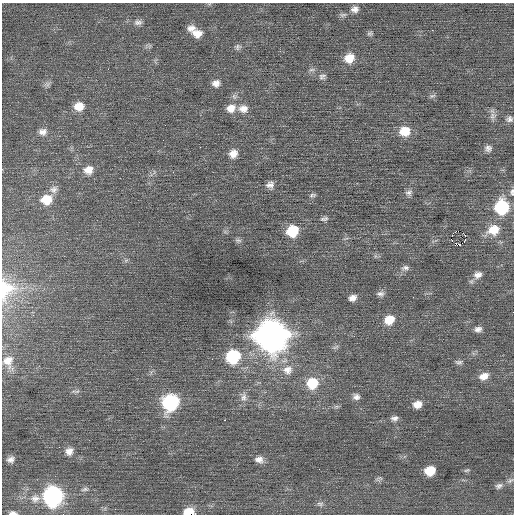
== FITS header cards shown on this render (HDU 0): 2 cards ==
NAXIS1  =                  512 / Axis length
NAXIS2  =                  512 / Axis length

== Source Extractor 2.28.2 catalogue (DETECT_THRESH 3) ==
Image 512 x 512 px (HDU 0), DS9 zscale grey, 1 PNG px = 1 image px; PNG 516 x 516 px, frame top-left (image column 1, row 512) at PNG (2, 3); no overlay
Background 0.0508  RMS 0.72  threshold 2.15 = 3 sigma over >= 5 px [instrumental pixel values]
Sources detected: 79; all 79 listed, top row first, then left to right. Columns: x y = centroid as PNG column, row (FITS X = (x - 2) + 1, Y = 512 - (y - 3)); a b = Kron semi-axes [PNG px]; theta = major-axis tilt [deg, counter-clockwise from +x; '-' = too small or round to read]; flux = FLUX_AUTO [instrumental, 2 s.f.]
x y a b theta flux
355 9 10 8 12 250
343 15 9 5 6 130
138 22 12 7 -2 220
191 28 12 8 9 320
432 30 2 2 - 150
370 33 8 6 9 100
197 34 13 11 -5 490
149 46 7 4 71 89
238 47 9 7 43 140
349 58 11 10 - 730
312 70 9 4 1 110
322 76 10 7 19 160
216 83 9 8 - 280
47 84 9 7 16 150
432 96 9 5 18 110
79 106 11 10 - 620
231 108 12 10 24 480
243 109 13 10 4 400
493 116 11 8 63 230
509 119 9 8 - 170
405 131 12 10 7 850
43 132 11 9 7 290
488 148 9 8 - 190
233 154 10 9 - 400
88 170 12 10 22 490
270 185 9 9 - 240
53 189 12 10 15 270
512 192 11 5 89 140
409 193 10 8 13 180
312 195 9 5 11 100
46 199 12 10 12 890
502 207 11 10 - 3500
324 219 11 5 13 130
493 230 16 12 26 980
292 231 10 10 - 1600
465 235 3 2 - 950
451 239 3 2 - 650
238 240 10 5 -13 110
465 240 3 2 - 96
456 244 4 2 - 83
126 260 7 4 19 78
405 268 11 6 9 180
478 275 12 9 14 330
6 290 32 24 79 2000
380 294 10 7 2 170
413 297 2 2 - 22
352 298 9 7 24 280
389 320 11 10 - 770
478 329 9 7 9 220
271 335 14 13 - 74000
335 347 10 4 27 110
233 356 11 10 - 3400
8 361 14 13 - 550
459 362 10 6 -2 130
287 370 15 12 8 580
484 376 12 8 20 440
312 383 13 12 - 1400
76 391 12 4 -3 110
244 397 14 8 86 290
356 397 9 8 - 210
171 402 12 11 - 5500
417 404 10 8 13 410
394 418 9 6 11 180
225 420 3 2 - 310
69 451 10 9 - 320
10 459 7 6 - 200
259 459 11 8 -14 290
467 470 8 4 18 68
430 471 9 8 - 940
379 479 11 4 14 100
510 480 10 5 36 140
499 486 10 7 25 180
85 489 10 5 7 130
53 496 12 11 - 12000
35 498 13 10 7 390
320 504 10 6 -1 140
115 509 2 2 - 31
13 513 9 4 -4 160
189 513 6 5 - 1800
At the frame edge (FLAGS 8, measured only in part): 5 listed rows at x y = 512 192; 6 290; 53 496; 13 513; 189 513